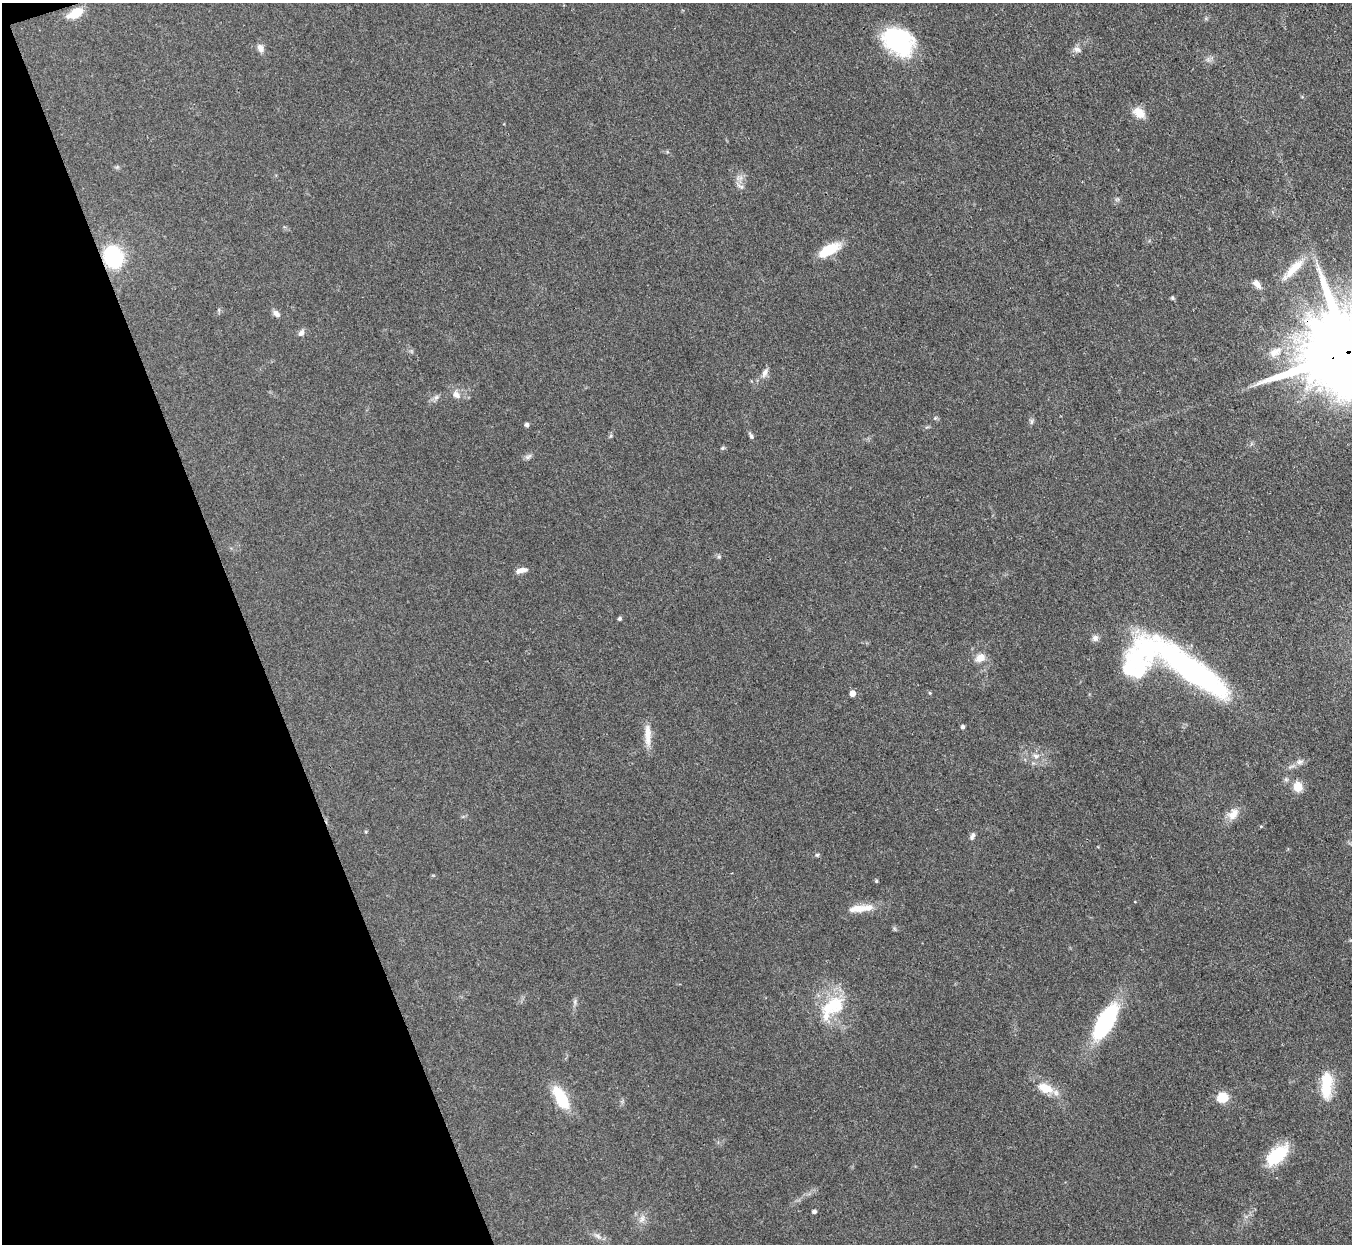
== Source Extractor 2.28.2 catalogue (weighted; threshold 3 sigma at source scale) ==
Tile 5 of 4 x 4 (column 1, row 2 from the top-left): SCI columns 4-1353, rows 2758-3999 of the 5406 x 5391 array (HDU 1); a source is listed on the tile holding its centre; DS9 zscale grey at full resolution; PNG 1354 x 1246 px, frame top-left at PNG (2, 3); no overlay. Shown black and unused: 18% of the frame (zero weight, under 3 of 4 exposures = <1% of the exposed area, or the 3 px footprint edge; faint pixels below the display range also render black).
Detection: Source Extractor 2.28.2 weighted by HDU 2 'WHT'; one run over the whole footprint, this tile lists its part. Background 0.0857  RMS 0.0062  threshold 0.0278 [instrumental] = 3 sigma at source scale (4.5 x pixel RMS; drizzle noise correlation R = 1.50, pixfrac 1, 0.05/0.05 arcsec/px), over >= 5 px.
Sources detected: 59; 3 inside a brighter listed object's ellipse — not listed separately; the other 56 listed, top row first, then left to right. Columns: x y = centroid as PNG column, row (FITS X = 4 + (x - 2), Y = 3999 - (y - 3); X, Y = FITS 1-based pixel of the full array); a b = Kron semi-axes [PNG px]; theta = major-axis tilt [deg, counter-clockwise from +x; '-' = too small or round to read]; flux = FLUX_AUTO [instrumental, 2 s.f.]
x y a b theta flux
76 13 16 8 28 13
898 41 32 23 -35 63
260 48 10 7 -69 3.6
1077 49 11 7 -19 2.5
1139 113 17 11 -35 7.4
740 186 12 4 -23 1.6
829 250 27 11 29 17
113 256 20 15 -70 54
1293 269 41 10 46 14
1257 284 13 7 -48 3.8
1172 298 4 4 - 1.2
276 313 9 6 -47 2.7
301 333 9 7 53 2.3
1275 352 20 11 28 8.1
1348 352 29 22 13 14000
765 373 12 7 67 3
456 395 12 9 -52 4
436 397 8 6 67 1.8
935 418 5 5 - 0.86
1031 421 9 4 81 1.3
527 425 4 4 - 1.9
751 436 10 5 -61 1.4
723 448 6 5 - 0.9
528 457 11 5 34 1.8
719 557 6 4 -18 0.95
521 570 13 5 13 3.7
620 618 5 4 - 1.1
1095 638 9 8 - 2.5
980 658 12 9 30 5.7
1191 669 119 23 -33 160
1135 670 41 21 10 29
852 693 5 4 - 5.6
930 693 5 3 - 0.62
963 727 4 4 - 1.6
648 735 31 8 -88 7.9
1036 756 10 6 -2 2.8
1299 762 10 7 18 2.6
1298 786 12 11 - 7.4
1233 814 18 11 48 7
1261 826 5 3 - 0.6
366 832 5 4 - 0.69
972 836 11 5 63 2
817 855 5 5 - 0.93
876 881 4 4 - 0.85
858 908 26 10 5 8.7
575 1002 8 4 -90 1.4
833 1006 38 22 31 29
1105 1022 38 16 59 64
1326 1085 35 13 88 19
1046 1088 23 12 -19 12
1223 1097 8 7 - 21
561 1098 31 13 -60 20
1277 1155 30 14 41 25
814 1212 4 4 - 1.8
642 1219 11 7 61 3.2
598 1236 10 5 -28 2.3
Overlapping masked pixels (flux is a lower limit): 2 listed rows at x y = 113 256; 1348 352
Isophote crosses this tile's border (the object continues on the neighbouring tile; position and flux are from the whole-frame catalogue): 1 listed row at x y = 1348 352